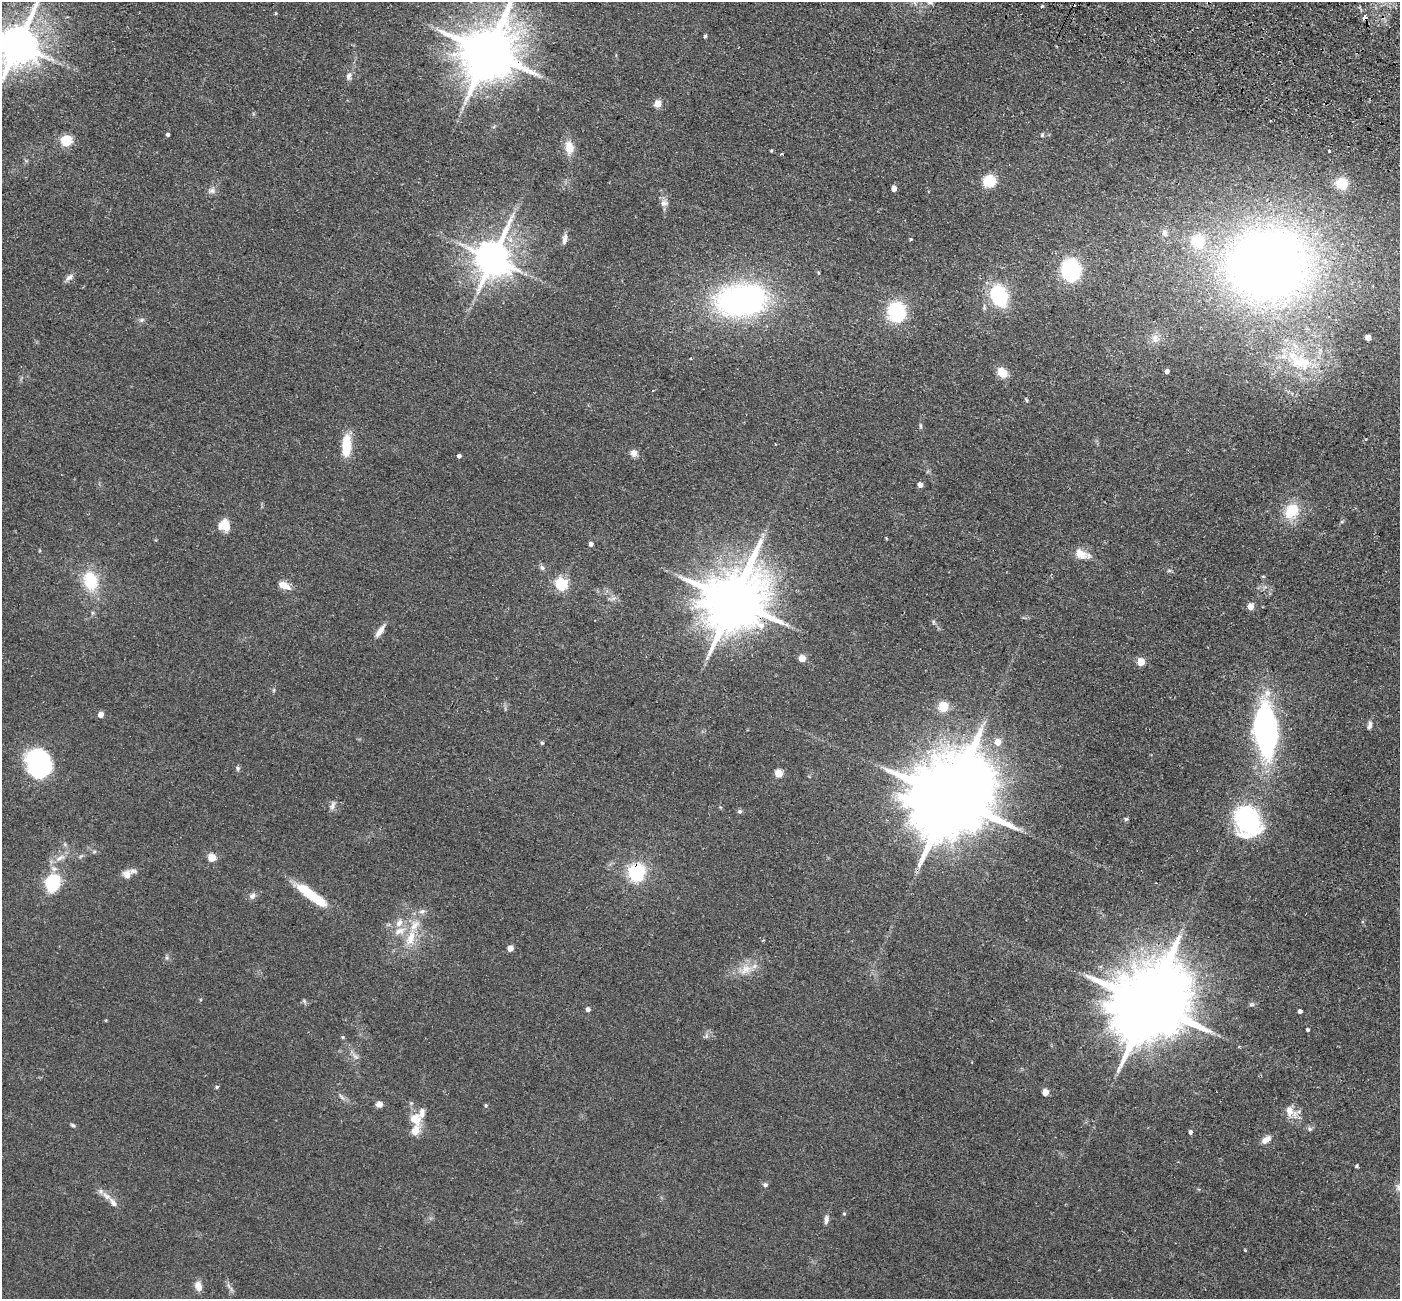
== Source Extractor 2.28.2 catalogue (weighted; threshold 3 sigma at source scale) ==
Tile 10 of 4 x 4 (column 2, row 3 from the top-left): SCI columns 1425-2822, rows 1625-2921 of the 5645 x 5710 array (HDU 1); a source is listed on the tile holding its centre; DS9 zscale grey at full resolution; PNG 1402 x 1301 px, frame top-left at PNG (2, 2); no overlay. Shown black and unused: <1% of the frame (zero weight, under 2 of 3 exposures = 3% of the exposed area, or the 3 px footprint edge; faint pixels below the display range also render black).
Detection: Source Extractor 2.28.2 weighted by HDU 2 'WHT'; one run over the whole footprint, this tile lists its part. Background 0.0602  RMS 0.0078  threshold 0.0353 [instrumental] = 3 sigma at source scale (4.5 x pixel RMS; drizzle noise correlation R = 1.50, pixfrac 1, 0.05/0.05 arcsec/px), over >= 5 px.
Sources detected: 124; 1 inside a brighter object's white glare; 1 cosmic-ray / hot-pixel residue — not listed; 5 inside a brighter listed object's ellipse — not listed separately; the other 117 listed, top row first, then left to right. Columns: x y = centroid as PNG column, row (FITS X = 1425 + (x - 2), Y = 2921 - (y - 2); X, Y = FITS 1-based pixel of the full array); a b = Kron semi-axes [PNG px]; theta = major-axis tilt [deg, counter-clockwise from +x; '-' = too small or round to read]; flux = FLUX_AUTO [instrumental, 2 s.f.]
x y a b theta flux
930 2 9 7 -14 2.5
1364 17 4 3 - 5.4
705 36 4 3 - 1.3
18 44 12 11 - 2700
1056 46 3 2 - 0.75
488 52 16 14 64 4900
349 76 11 7 79 3.2
658 104 5 4 - 18
168 134 3 3 - 1.8
1042 135 6 5 - 1.1
66 141 5 5 - 65
569 147 16 10 -84 10
771 150 4 3 - 0.8
1329 151 3 3 - 2.7
989 181 10 9 - 26
1342 184 13 12 - 16
894 188 4 4 - 6.3
212 191 10 8 10 3.2
664 203 11 9 31 3.9
1165 233 9 8 - 3.4
565 239 14 5 79 3.9
911 239 4 3 - 0.98
1198 242 11 11 - 35
493 258 11 10 - 2100
1267 266 74 66 0 720
1071 270 14 12 -84 97
818 272 5 3 - 0.86
69 277 13 6 35 3.1
999 296 12 9 -70 100
741 300 42 26 6 240
896 312 16 14 -87 57
142 320 8 5 21 1.7
1368 337 5 5 - 3.5
1155 339 12 10 -80 5.6
1300 361 40 19 -29 41
1167 371 4 4 - 3.4
1002 373 12 9 -47 10
1027 400 6 3 -81 0.94
920 426 8 3 -79 1.2
346 446 23 8 88 23
634 453 9 8 - 3.8
459 456 4 4 - 2.4
920 485 4 4 - 5.1
1291 511 21 17 57 21
224 525 12 12 - 12
763 535 10 3 -79 1.7
591 544 4 4 - 3.4
1082 554 22 12 -19 10
542 568 8 6 -54 2.1
1169 571 7 4 0 1.1
1263 576 6 3 -19 0.71
90 581 23 17 -75 30
561 584 6 5 - 110
284 585 13 7 -22 9.3
734 600 18 15 55 6800
1251 607 5 5 - 9.2
933 622 6 4 -89 1.1
380 631 17 6 55 5.5
802 658 5 5 - 15
1141 662 5 5 - 22
274 690 6 4 89 0.96
943 706 10 9 - 13
101 714 4 4 - 8.6
1370 725 10 5 81 2.6
1266 730 45 18 -86 230
998 742 6 5 - 9.1
542 743 4 4 - 1
38 763 27 22 -63 99
238 768 7 5 86 1.4
779 773 5 5 - 25
950 797 25 19 59 15000
332 805 13 7 67 3.1
740 811 7 6 - 1.6
1126 819 5 5 - 1.1
1247 820 24 19 -69 120
94 852 7 4 2 1.2
60 858 17 7 32 5.9
212 858 5 5 - 24
636 872 13 12 - 52
127 874 11 10 - 6.2
52 882 12 10 73 55
252 896 9 8 - 3
313 896 35 8 -36 39
422 911 8 7 - 2.8
399 931 17 8 26 6.9
410 938 23 11 69 15
510 948 5 4 - 8.7
167 957 6 4 72 1.2
745 969 19 11 40 10
304 1001 7 4 -46 1.3
1149 1003 23 18 56 12000
1251 1004 7 5 1 1.6
588 1009 5 4 - 2.4
1300 1011 4 4 - 2.6
1308 1030 3 3 - 1.5
706 1036 7 4 72 1.5
343 1037 5 4 - 0.88
355 1056 10 5 -44 2.7
217 1087 5 4 - 1.1
1045 1092 5 4 - 9.8
341 1097 12 3 -45 2
379 1104 8 7 - 3.6
486 1105 5 4 - 1.1
1289 1111 16 10 -84 7.7
415 1119 16 14 -57 12
73 1125 7 4 -27 1.2
1310 1129 7 5 -15 1.8
1190 1132 5 4 - 2.3
1266 1140 13 7 36 5.3
1357 1166 4 3 - 1.5
765 1185 6 5 - 1.8
107 1196 15 8 -40 5.8
844 1214 4 4 - 0.92
826 1219 11 6 83 3.2
1245 1250 3 3 - 0.74
228 1285 9 3 -71 1.9
198 1286 10 8 -74 6.6
Overlapping masked pixels (flux is a lower limit): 4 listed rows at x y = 1364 17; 488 52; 734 600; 636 872
Isophote crosses this tile's border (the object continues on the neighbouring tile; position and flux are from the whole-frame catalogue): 3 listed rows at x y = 930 2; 18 44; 488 52